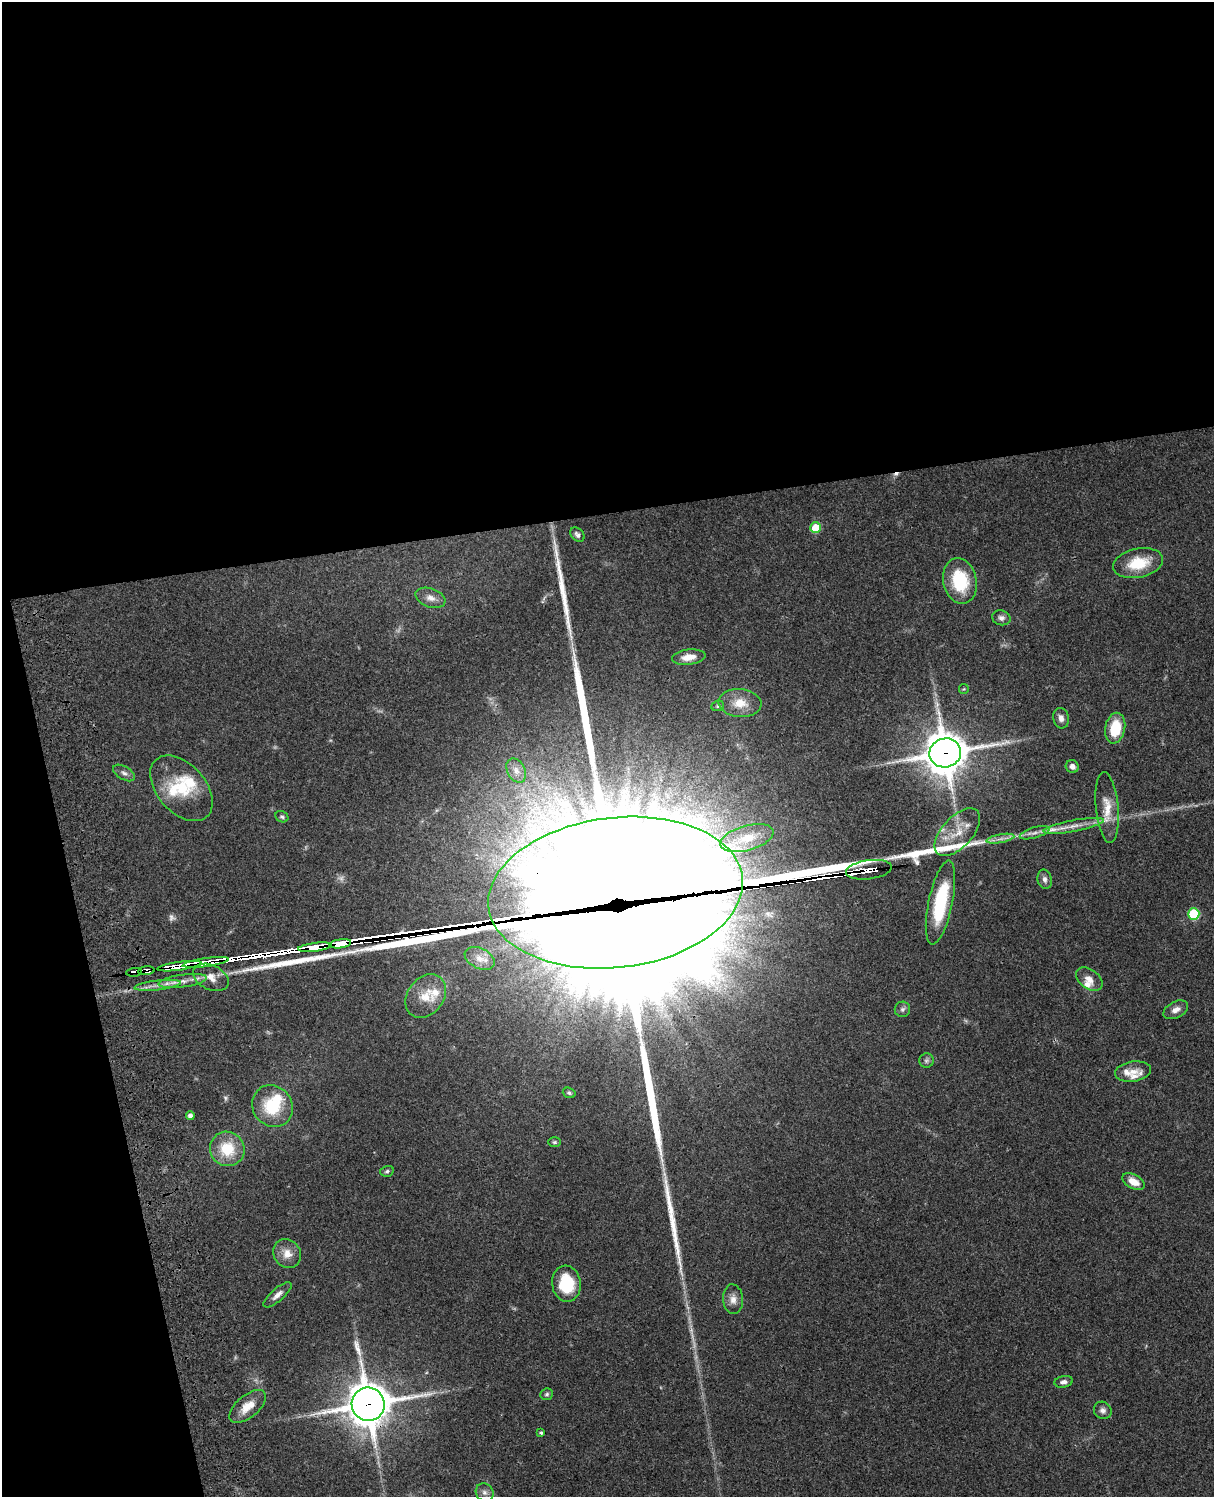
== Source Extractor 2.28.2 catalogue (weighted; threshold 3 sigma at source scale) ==
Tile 1 of 4 x 3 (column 1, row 1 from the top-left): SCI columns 121-1332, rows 3269-4763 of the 5087 x 4927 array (HDU 1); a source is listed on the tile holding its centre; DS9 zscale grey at full resolution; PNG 1216 x 1499 px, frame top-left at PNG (2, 2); each listed source drawn as its Kron ellipse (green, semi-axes under 4 px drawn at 4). Shown black and unused: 40% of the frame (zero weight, under 3 of 4 exposures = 6% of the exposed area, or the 3 px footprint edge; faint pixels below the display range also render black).
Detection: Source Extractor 2.28.2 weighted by HDU 2 'WHT'; one run over the whole footprint, this tile lists its part. Background 0.0867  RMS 0.0062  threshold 0.0278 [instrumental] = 3 sigma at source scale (4.5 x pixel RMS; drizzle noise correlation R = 1.50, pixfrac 1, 0.05/0.05 arcsec/px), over >= 5 px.
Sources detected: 102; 5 too faint to see at this stretch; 8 inside a brighter object's white glare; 14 cosmic-ray / hot-pixel residue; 3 long thin detections or spike segments (spike, bleed or trail) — neither listed nor drawn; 9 inside a brighter listed object's ellipse — not listed separately; the other 63 listed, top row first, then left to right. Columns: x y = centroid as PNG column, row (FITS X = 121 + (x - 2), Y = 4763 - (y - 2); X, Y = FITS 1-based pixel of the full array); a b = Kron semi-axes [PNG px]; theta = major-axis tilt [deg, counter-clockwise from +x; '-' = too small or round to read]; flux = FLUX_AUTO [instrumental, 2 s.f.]
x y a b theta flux
816 528 5 5 - 21
577 535 8 6 -47 2
1138 563 25 14 11 20
960 581 23 16 -77 30
430 598 15 9 -19 4.5
1001 618 9 7 -14 2.4
689 657 17 7 7 6.8
964 689 5 4 - 0.68
740 703 21 14 -5 11
718 706 6 5 - 1
1061 718 10 7 -76 3.3
1115 728 15 10 79 18
945 753 16 14 13 1900
1072 766 6 6 - 2.8
516 771 13 9 -62 4.7
124 773 12 6 -30 2.4
181 788 38 24 -49 27
1107 807 36 11 -85 12
282 817 7 5 -26 1.2
1074 826 30 5 11 7.4
957 832 29 15 48 15
1034 833 15 5 16 3.5
747 838 27 12 16 15
1000 839 14 4 10 3
869 870 23 9 8 290
1045 879 10 7 -79 2.6
616 893 128 75 7 40000
940 903 43 12 78 37
1194 914 6 5 - 40
340 944 11 4 8 620
315 947 17 4 7 660
480 958 16 10 -26 5.8
206 962 23 4 8 290
179 966 22 4 8 270
146 971 8 4 5 55
134 972 8 3 7 52
211 977 19 12 -25 7
1089 979 15 9 -37 5.1
183 981 24 6 8 6.3
158 985 23 5 6 5.3
426 996 23 18 52 14
902 1009 8 7 - 1.9
1176 1010 13 8 28 4.1
926 1061 7 7 - 1.7
1133 1071 18 10 8 6
569 1093 6 5 - 1.1
272 1106 22 19 -52 27
190 1116 4 4 - 2.5
555 1142 6 5 - 1
227 1149 17 17 - 21
387 1171 7 5 14 1.2
1133 1182 12 7 -29 6.8
287 1254 15 13 -46 7.2
566 1284 18 14 -82 25
277 1295 18 6 41 3.4
733 1299 15 10 -84 4.7
1064 1382 9 5 10 2.7
547 1394 6 5 - 1.3
368 1404 17 16 - 2000
248 1406 22 11 40 9.5
1103 1410 9 8 - 2.7
541 1433 3 3 - 0.97
485 1492 9 8 - 3
Overlapping masked pixels (flux is a lower limit): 10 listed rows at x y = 945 753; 869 870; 616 893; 340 944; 315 947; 206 962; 179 966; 146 971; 134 972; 368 1404